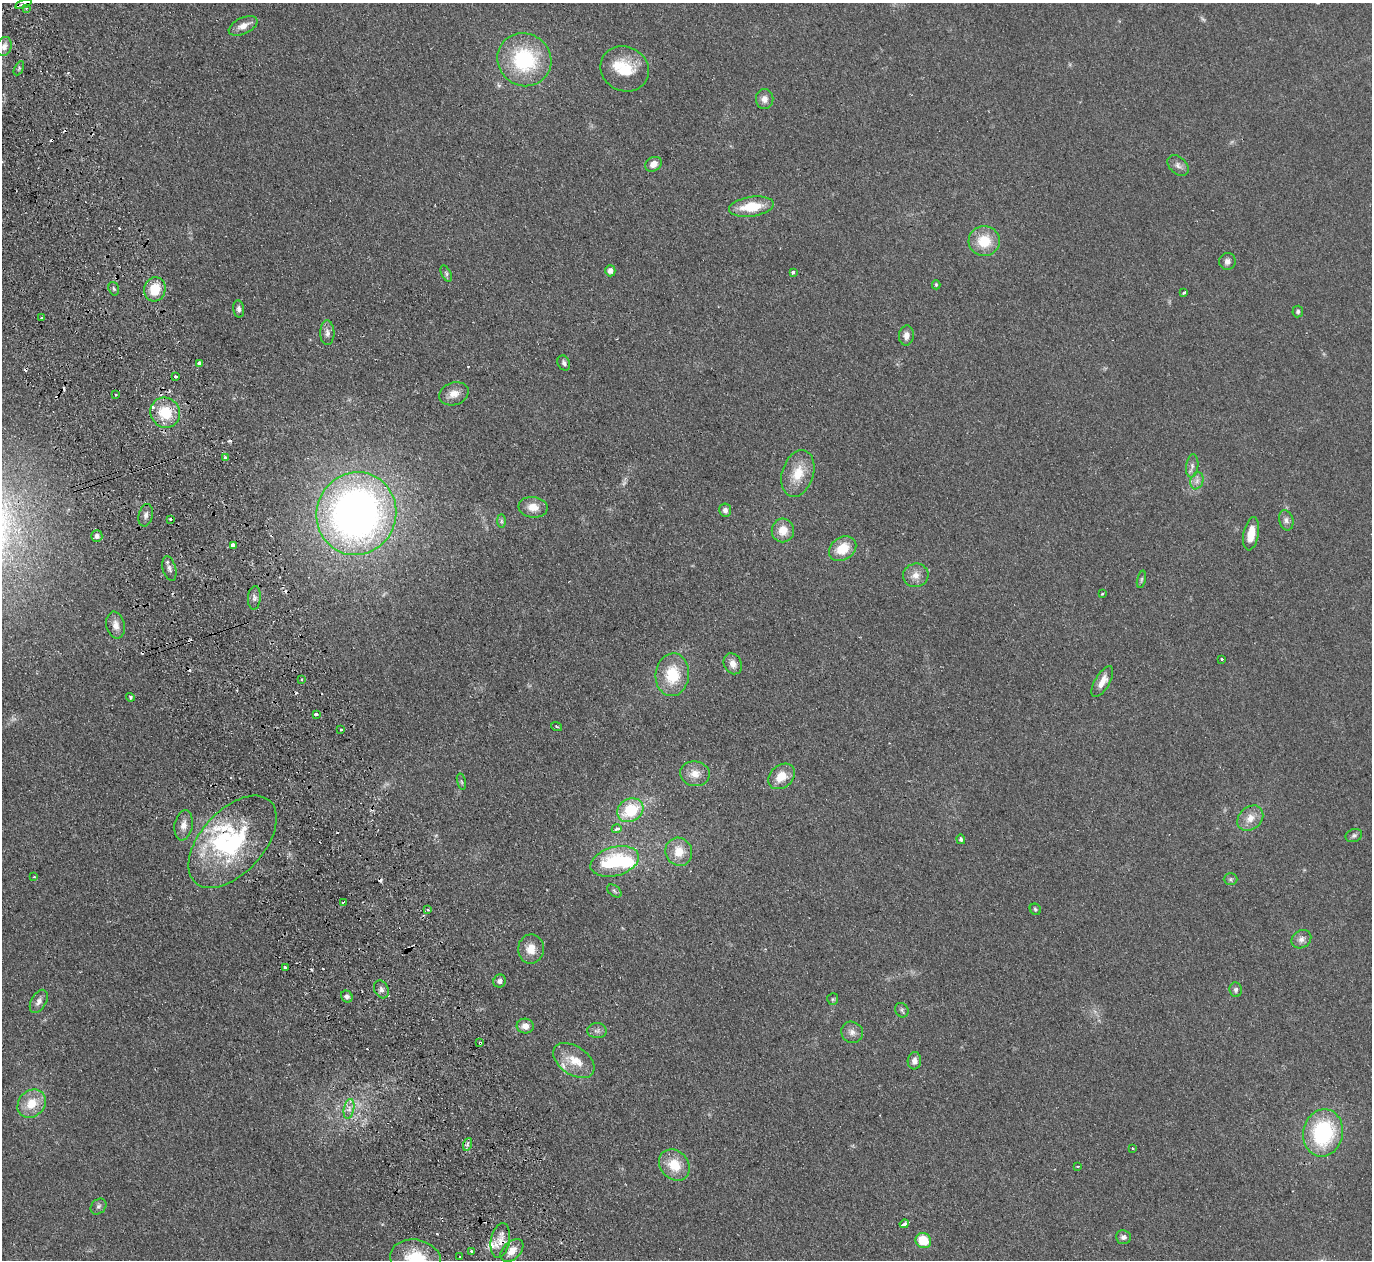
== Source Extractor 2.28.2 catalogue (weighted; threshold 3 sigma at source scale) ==
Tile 11 of 4 x 4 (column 3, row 3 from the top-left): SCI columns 2795-4164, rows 1562-2819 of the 5589 x 5512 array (HDU 1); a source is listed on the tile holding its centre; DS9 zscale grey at full resolution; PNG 1374 x 1262 px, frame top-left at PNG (2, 3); each listed source drawn as its Kron ellipse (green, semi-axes under 4 px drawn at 4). Shown black and unused: <1% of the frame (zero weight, under 2 of 3 exposures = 3% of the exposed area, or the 3 px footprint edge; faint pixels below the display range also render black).
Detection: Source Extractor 2.28.2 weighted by HDU 2 'WHT'; one run over the whole footprint, this tile lists its part. Background 0.108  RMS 0.01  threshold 0.0448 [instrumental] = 3 sigma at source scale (4.5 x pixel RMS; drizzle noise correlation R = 1.50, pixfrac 1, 0.05/0.05 arcsec/px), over >= 5 px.
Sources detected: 140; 2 too faint to see at this stretch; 1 inside a brighter object's white glare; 19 cosmic-ray / hot-pixel residue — neither listed nor drawn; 6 inside a brighter listed object's ellipse — not listed separately; the other 112 listed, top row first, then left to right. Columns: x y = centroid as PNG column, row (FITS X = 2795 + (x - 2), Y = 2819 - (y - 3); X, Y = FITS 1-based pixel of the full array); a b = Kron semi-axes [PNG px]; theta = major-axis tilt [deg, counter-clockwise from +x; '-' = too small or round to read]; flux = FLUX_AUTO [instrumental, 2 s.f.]
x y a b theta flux
23 4 9 3 21 2.5
27 8 3 2 - 1.5
243 26 15 8 25 7.8
4 47 10 7 72 5.7
524 60 27 26 - 80
19 68 7 3 61 1.5
625 69 25 22 -26 32
765 99 10 8 -90 5.7
653 164 9 7 31 7.3
1178 165 12 8 -43 4.3
751 207 22 10 8 28
984 241 16 15 - 25
1227 261 8 8 - 3.7
610 271 5 5 - 5.1
793 272 4 3 - 2.9
446 273 8 4 -64 1.9
936 285 4 4 - 1.3
114 289 7 5 -73 1.8
155 289 12 10 75 24
1184 293 4 3 - 2.4
239 309 8 5 -82 2.9
1298 312 6 5 - 2.1
41 318 4 2 - 0.8
327 333 12 7 -88 4.2
906 335 10 7 83 6.3
199 363 4 3 - 8.9
564 363 8 6 -63 2.7
175 376 3 3 - 2.8
454 394 15 11 18 9.4
116 395 3 3 - 1.6
165 413 15 14 - 30
225 458 3 3 - 5.8
1192 466 11 6 83 3.8
798 473 24 15 73 22
1197 481 9 6 70 4.1
533 507 14 10 -7 11
725 510 7 6 - 3.4
356 513 42 40 72 540
146 515 11 7 77 4.2
170 519 3 3 - 1.6
1286 520 10 7 -75 3.7
501 521 7 4 -90 1.8
783 530 12 11 - 13
1251 534 17 7 80 14
97 536 6 5 - 4.3
233 545 4 3 - 14
843 549 15 11 34 21
169 569 12 6 -75 3.8
916 575 13 11 16 8.7
1141 579 9 3 76 1.6
1102 593 3 3 - 1.8
254 598 12 6 86 4
116 625 14 9 -78 7.6
1222 659 3 3 - 2
733 664 11 8 -60 7.1
672 675 21 16 85 35
301 680 2 2 - 1.2
1102 682 17 7 60 9.7
130 697 4 4 - 1.9
316 714 3 3 - 3.3
556 727 6 3 -19 1
341 730 3 3 - 2.6
695 774 15 12 -7 11
781 776 15 11 40 15
461 782 8 3 -76 1.4
630 810 14 11 29 42
1250 818 14 11 42 11
183 825 15 9 80 7.6
617 829 5 4 - 2.8
1354 835 8 6 21 2.5
961 839 5 4 - 2
233 842 55 31 48 110
679 852 14 13 - 16
615 861 25 14 15 62
34 877 3 3 - 0.84
1231 879 7 6 - 2
614 891 8 5 -37 2.3
343 902 3 2 - 2
1035 909 6 5 - 1.8
428 910 4 2 - 0.9
1301 939 10 8 33 4.9
531 949 14 13 - 12
285 968 4 3 - 6.6
500 981 6 6 - 3.6
381 989 9 7 -63 3.7
1236 990 7 6 - 2.6
347 996 6 5 - 3.3
833 999 6 5 - 1.5
39 1001 12 7 60 4.7
902 1010 7 6 - 2.2
525 1026 8 7 - 6.4
597 1031 10 7 -2 3.7
852 1032 11 10 - 5.5
480 1043 3 3 - 4
574 1060 23 14 -35 19
914 1061 8 7 - 5
32 1104 15 13 45 20
349 1109 10 5 79 4.7
1323 1133 24 19 79 90
468 1144 6 4 71 1.9
1133 1148 3 3 - 3
674 1165 17 14 -47 22
1078 1166 3 2 - 1.2
98 1206 9 7 44 2.7
904 1224 4 3 - 4.7
1123 1237 7 7 - 3.4
500 1241 17 9 79 10
923 1241 8 7 - 26
512 1250 14 8 45 8.5
471 1251 3 3 - 3.5
460 1257 3 2 - 0.74
416 1259 26 19 -13 45
Overlapping masked pixels (flux is a lower limit): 2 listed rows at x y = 480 1043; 500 1241
Isophote crosses this tile's border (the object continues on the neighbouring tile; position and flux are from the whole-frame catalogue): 2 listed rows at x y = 23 4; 416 1259